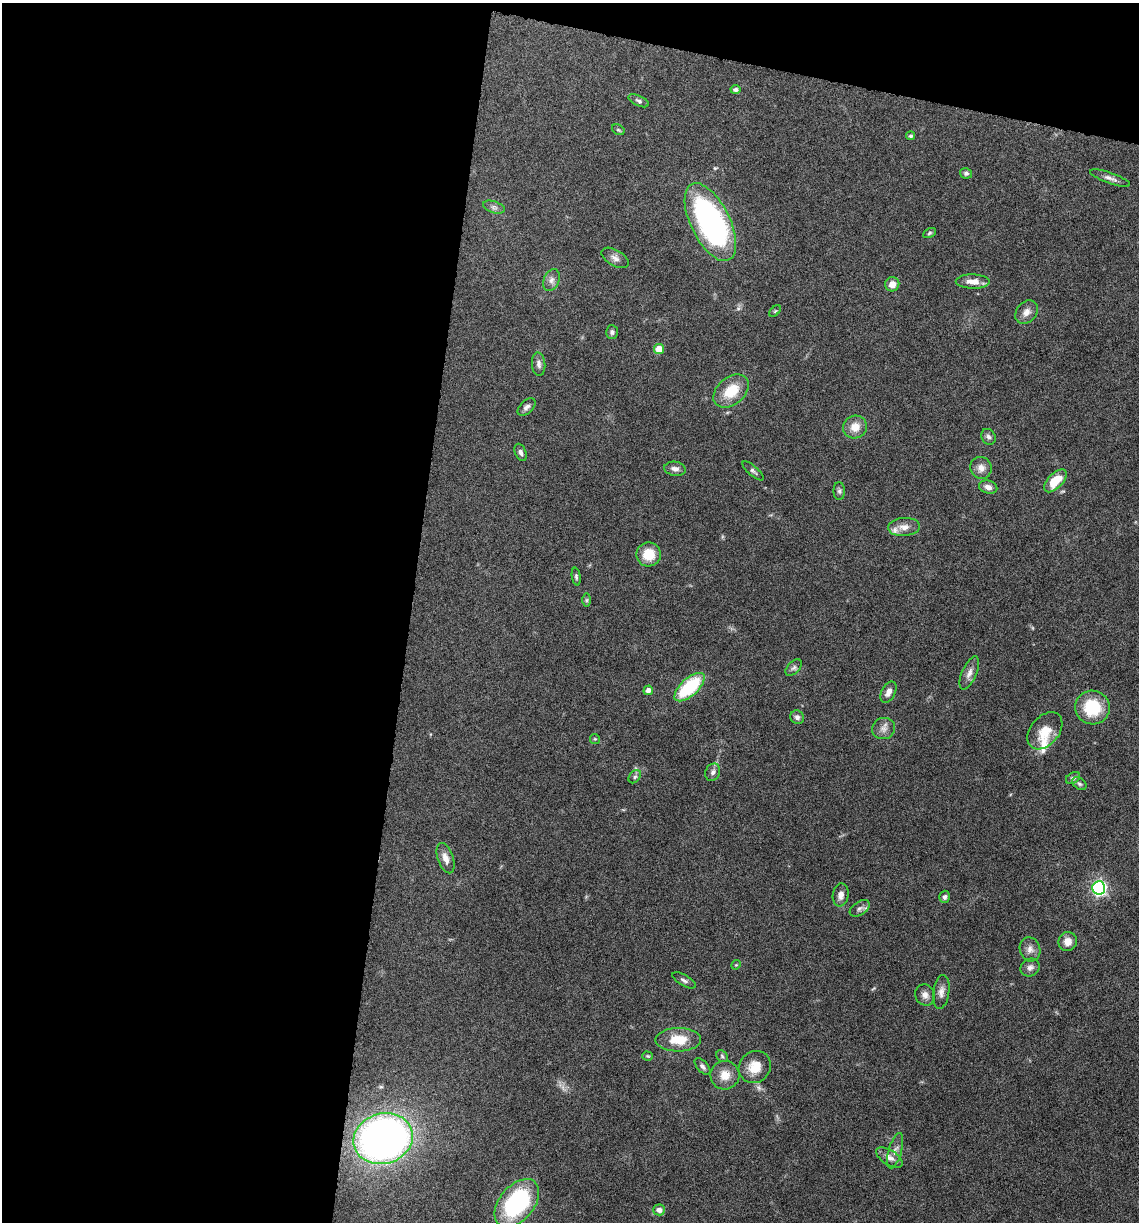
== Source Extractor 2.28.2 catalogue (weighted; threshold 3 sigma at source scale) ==
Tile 1 of 4 x 4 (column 1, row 1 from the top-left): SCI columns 237-1373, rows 3659-4878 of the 4903 x 4881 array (HDU 1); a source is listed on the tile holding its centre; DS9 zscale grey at full resolution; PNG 1141 x 1224 px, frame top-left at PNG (2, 3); each listed source drawn as its Kron ellipse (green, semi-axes under 4 px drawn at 4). Shown black and unused: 40% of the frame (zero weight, under 10 of 20 exposures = <1% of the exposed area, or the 3 px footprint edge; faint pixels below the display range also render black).
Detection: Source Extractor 2.28.2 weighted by HDU 2 'WHT'; one run over the whole footprint, this tile lists its part. Background 0.0404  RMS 0.0025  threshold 0.0103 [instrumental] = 3 sigma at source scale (4.09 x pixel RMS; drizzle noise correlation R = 1.36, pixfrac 0.8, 0.05/0.05 arcsec/px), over >= 5 px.
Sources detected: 72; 2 inside a brighter listed object's ellipse — not listed separately; the other 70 listed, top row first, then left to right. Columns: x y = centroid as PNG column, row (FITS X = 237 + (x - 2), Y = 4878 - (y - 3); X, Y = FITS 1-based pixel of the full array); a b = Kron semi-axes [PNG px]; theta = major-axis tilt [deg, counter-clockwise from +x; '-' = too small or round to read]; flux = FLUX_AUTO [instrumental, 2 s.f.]
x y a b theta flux
736 90 5 4 - 0.72
639 101 11 5 -25 0.57
618 130 7 4 -30 0.35
911 136 4 4 - 0.52
966 173 6 5 - 0.55
1110 178 21 5 -19 1.2
494 207 11 5 -18 0.79
710 222 42 19 -64 57
929 233 7 4 28 0.35
615 258 15 8 -30 1.2
551 280 11 7 65 1.1
973 281 17 7 -1 2.2
892 284 7 7 - 1.8
775 311 7 4 44 0.3
1026 312 13 10 51 1.6
612 332 6 6 - 0.6
659 349 5 5 - 4.7
539 364 12 6 -85 1
731 391 20 13 40 6.4
526 407 10 6 43 0.89
855 427 12 11 - 2.8
988 437 8 6 -57 0.7
521 452 9 5 -68 0.69
981 468 11 10 - 1.7
675 469 11 7 -9 1.1
753 471 13 5 -42 0.65
1055 481 14 7 45 5.3
988 487 9 6 -15 1.2
839 491 9 5 -90 0.57
904 527 16 9 4 1.9
649 554 12 12 - 4.8
576 577 9 4 -81 0.43
587 600 7 4 90 0.35
794 668 10 6 44 0.68
969 673 18 7 67 1.5
690 687 19 8 42 15
648 690 5 4 - 1.2
888 692 11 6 62 1.3
1092 708 17 17 - 9.8
797 717 7 6 - 0.76
884 729 12 10 22 1.4
1045 731 21 14 50 4.5
595 739 5 5 - 0.29
713 772 9 7 65 0.87
635 777 7 5 50 0.55
1073 778 8 5 33 0.58
1079 784 8 5 -38 0.51
445 858 16 8 -71 1.8
1099 888 6 6 - 59
841 895 11 8 81 1.3
945 897 6 5 - 0.61
860 908 11 6 34 0.84
1068 942 9 9 - 1.9
1030 949 12 10 -72 1.5
736 965 5 4 - 0.23
1030 967 10 8 32 1
684 980 13 5 -30 0.71
941 992 17 8 82 1.5
925 995 11 9 -58 1.3
678 1040 23 11 1 5.7
648 1056 5 4 - 0.29
722 1056 6 5 - 0.41
702 1066 10 5 -48 0.73
755 1067 17 15 47 4.2
725 1075 14 14 - 3.1
383 1139 30 25 16 130
895 1151 18 6 74 1.4
889 1157 15 7 -32 1.5
517 1203 28 17 50 29
659 1210 6 5 - 1.1